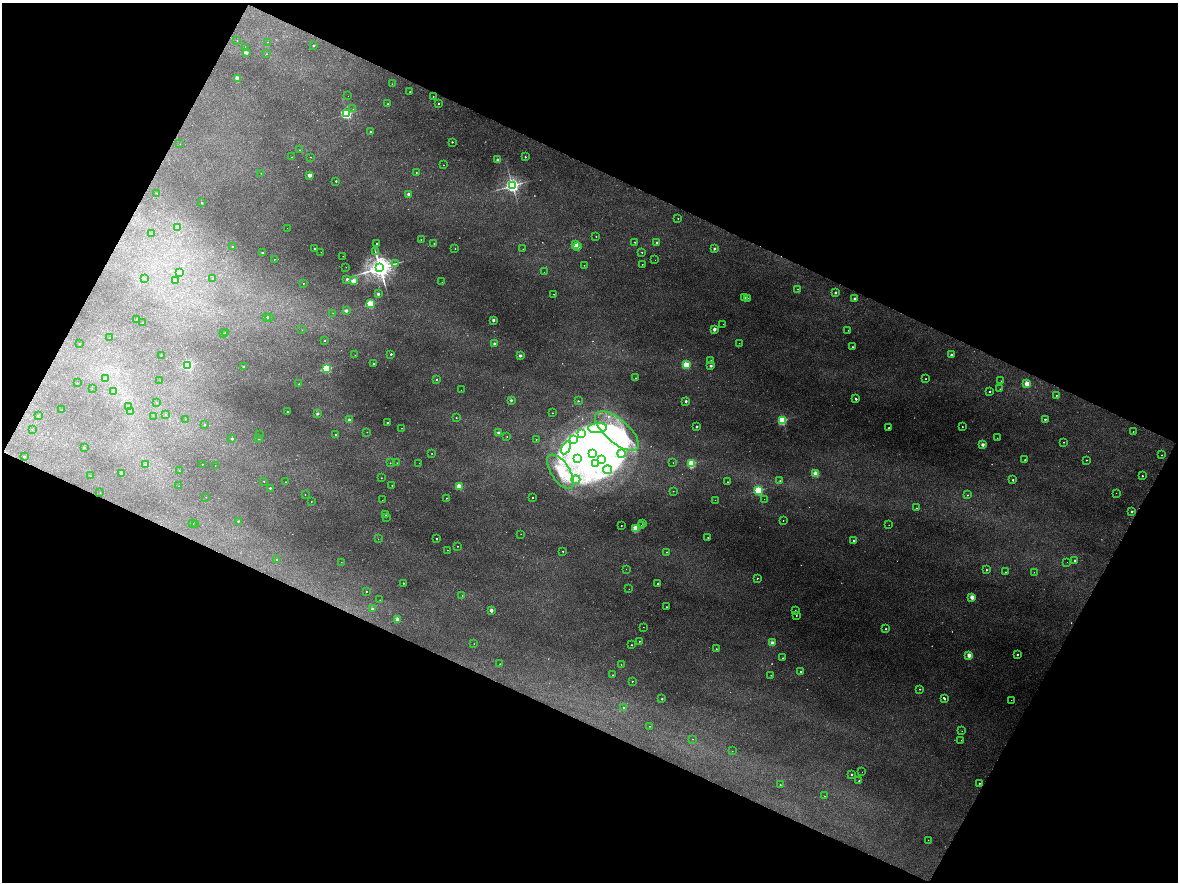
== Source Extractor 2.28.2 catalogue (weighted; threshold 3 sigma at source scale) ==
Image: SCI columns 4-4706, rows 257-3775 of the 4707 x 4001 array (HDU 1 of 3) = the unmasked area's bounding box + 8 px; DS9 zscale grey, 4 x 4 block average (1 PNG px = mean of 4 x 4 image px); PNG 1180 x 884 px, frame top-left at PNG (2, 3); each listed source drawn as its Kron ellipse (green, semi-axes under 4 px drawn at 4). Shown black and unused: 50% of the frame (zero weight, under 3 of 4 exposures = <1% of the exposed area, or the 3 px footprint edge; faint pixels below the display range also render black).
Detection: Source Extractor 2.28.2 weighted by HDU 2 'WHT'. Background 0.0298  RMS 0.0061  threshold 0.0274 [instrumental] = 3 sigma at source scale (4.5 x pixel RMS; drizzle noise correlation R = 1.50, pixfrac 1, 0.0396/0.0396 arcsec/px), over >= 5 px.
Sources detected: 337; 31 too faint to see at this stretch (4 x 4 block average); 5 inside a brighter object's white glare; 1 long thin detection or spike segment (spike, bleed or trail) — neither listed nor drawn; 3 coinciding with a brighter row at this scale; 3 inside a brighter listed object's ellipse — not listed separately; the other 294 listed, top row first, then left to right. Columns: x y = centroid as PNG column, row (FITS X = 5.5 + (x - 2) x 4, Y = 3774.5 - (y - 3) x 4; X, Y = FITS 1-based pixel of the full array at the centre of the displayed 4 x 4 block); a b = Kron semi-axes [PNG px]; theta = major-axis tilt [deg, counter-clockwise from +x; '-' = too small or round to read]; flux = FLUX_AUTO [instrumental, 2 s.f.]
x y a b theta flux
237 41 2 2 - 1.1
267 42 2 2 - 0.82
314 46 2 2 - 6.4
245 47 2 2 - 1.7
246 52 2 2 - 19
266 54 2 2 - 0.76
237 78 2 2 - 72
392 84 2 2 - 1.1
410 92 2 2 - 5.4
348 96 2 2 - 0.49
433 96 2 2 - 1.6
438 103 2 2 - 5.1
388 104 2 2 - 2.9
353 109 2 2 - 0.63
346 114 2 2 - 520
371 132 2 2 - 5.9
452 142 2 2 - 5.5
180 144 2 2 - 0.61
299 150 2 2 - 1.5
292 157 2 2 - 1.7
310 157 2 2 - 1.6
525 157 2 2 - 5.8
498 160 2 2 - 32
443 165 2 2 - 1.5
261 173 2 2 - 1.1
416 173 2 2 - 2.4
309 175 2 2 - 61
336 181 2 2 - 6
512 185 2 2 - 1400
157 193 2 2 - 1.2
409 194 2 2 - 41
202 203 2 2 - 6.3
678 218 2 2 - 3.1
177 227 2 2 - 48
287 228 2 2 - 0.54
151 234 2 2 - 6.4
596 236 2 2 - 2.2
421 240 2 2 - 1.8
635 242 2 2 - 3
657 242 2 2 - 11
377 243 2 2 - 7.4
434 243 2 2 - 1.4
576 245 2 2 - 120
577 246 2 2 - 44
233 247 2 2 - 6.2
314 249 2 2 - 7.4
455 249 2 2 - 1.9
523 249 2 2 - 1.2
714 249 2 2 - 16
262 252 2 2 - 9.7
321 252 2 2 - 1.1
375 252 2 2 - 1.9
642 252 2 2 - 3.6
343 256 2 2 - 1.1
274 259 2 2 - 2.6
655 260 2 2 - 0.63
396 263 3 2 - 1.9
642 264 2 2 - 1.4
584 265 2 2 - 1.4
346 267 2 2 - 0.66
380 268 4 3 - 4200
544 272 2 2 - 0.67
180 273 2 2 - 20
145 279 2 2 - 1.5
213 279 2 2 - 8.9
347 279 2 2 - 15
175 281 2 2 - 15
354 281 2 2 - 84
442 282 2 2 - 1.1
303 283 2 2 - 2.3
798 289 2 2 - 2
835 292 2 2 - 21
378 294 2 2 - 20
553 294 2 2 - 1.6
745 297 2 2 - 11
747 298 2 2 - 5
855 299 2 2 - 22
370 304 2 2 - 310
346 310 2 2 - 30
333 313 2 2 - 1.2
267 317 2 2 - 11
270 318 2 2 - 0.79
136 319 2 2 - 2
493 320 2 2 - 23
142 323 2 2 - 0.77
723 324 2 2 - 0.7
714 329 2 2 - 43
302 330 2 2 - 0.79
848 330 2 2 - 2
225 333 2 2 - 4.6
224 334 2 2 - 3.6
109 337 2 2 - 0.72
325 340 2 2 - 5.6
739 343 2 2 - 1.2
79 344 2 2 - 1.6
495 344 2 2 - 31
852 347 2 2 - 4
391 354 2 2 - 12
161 355 2 2 - 3.2
355 355 2 2 - 0.59
520 355 2 2 - 28
951 355 2 2 - 27
711 360 2 2 - 3.2
373 363 2 2 - 5.8
188 365 2 2 - 400
686 365 2 2 - 200
243 366 2 2 - 6.8
711 366 2 2 - 24
327 368 2 2 - 450
635 378 2 2 - 2.2
105 379 2 2 - 2.4
926 379 2 2 - 2.3
160 380 2 2 - 1.3
436 380 2 2 - 5.2
1001 381 2 2 - 1.3
77 383 2 2 - 1.4
299 384 2 2 - 1.6
1027 384 2 2 - 110
92 389 2 2 - 0.51
1000 389 2 2 - 2.5
461 390 2 2 - 0.5
114 391 2 2 - 22
990 391 2 2 - 3.3
1056 395 2 2 - 3
856 399 2 2 - 12
511 400 2 2 - 16
578 401 2 2 - 4.3
686 401 2 2 - 16
157 403 2 2 - 1.1
128 406 2 2 - 1.2
62 410 2 2 - 1.9
131 412 2 2 - 5.1
288 412 2 2 - 9.5
552 413 2 2 - 2.2
317 414 2 2 - 23
38 415 2 2 - 3.2
166 415 2 2 - 1.1
153 416 2 2 - 0.54
456 418 2 2 - 1.8
185 419 2 2 - 0.79
1045 419 2 2 - 12
349 420 2 2 - 32
782 420 2 2 - 440
387 422 2 2 - 8
204 424 2 2 - 3.8
697 426 2 2 - 15
962 427 2 2 - 3.8
402 428 2 2 - 0.94
597 428 9 5 4 30
889 428 2 2 - 2.2
32 429 2 2 - 1.5
617 431 27 12 -41 150
1133 431 2 2 - 1.4
367 432 2 2 - 0.97
499 433 2 2 - 41
582 433 2 2 - 2.8
260 435 2 2 - 1.3
336 435 2 2 - 7.2
507 436 2 2 - 1.2
997 438 2 2 - 0.96
232 439 2 2 - 8.7
259 439 2 2 - 7
536 439 2 2 - 1.6
573 439 2 2 - 2
1064 442 2 2 - 2.2
983 444 2 2 - 43
84 448 2 2 - 3
566 448 7 3 61 15
432 453 2 2 - 1.3
592 454 3 3 - 2700
621 454 4 2 - 6.6
1161 455 2 2 - 1.9
24 457 2 2 - 7.4
577 458 3 2 - 2.7
601 460 2 2 - 1.6
1025 460 2 2 - 3.7
1086 460 2 2 - 3.2
390 463 2 2 - 2.2
397 463 2 2 - 1.1
419 463 2 2 - 0.89
595 463 2 2 - 0.84
673 463 2 2 - 1.5
202 464 2 2 - 2.9
691 464 2 2 - 260
146 465 2 2 - 7.9
215 465 2 2 - 1.1
607 470 4 2 - 6.9
179 471 2 2 - 1.9
561 472 19 9 -57 86
121 473 2 2 - 24
816 473 2 2 - 130
90 476 2 2 - 0.7
1142 476 2 2 - 3.1
381 478 2 2 - 1.8
576 479 4 2 - 6.9
1013 480 2 2 - 7.4
264 481 2 2 - 3.5
780 481 2 2 - 1.8
285 482 2 2 - 1.7
727 482 2 2 - 3.3
392 485 2 2 - 2.7
179 486 2 2 - 1
459 486 2 2 - 100
270 488 2 2 - 12
758 490 2 2 - 460
673 491 2 2 - 1.1
100 493 2 2 - 0.61
1116 493 2 2 - 0.78
305 495 2 2 - 0.78
968 495 2 2 - 2
206 497 2 2 - 1.6
533 497 2 2 - 5.6
446 498 2 2 - 1.8
764 499 2 2 - 0.8
382 500 2 2 - 0.67
715 500 2 2 - 0.67
311 502 2 2 - 1.5
916 508 2 2 - 2.4
1132 511 2 2 - 13
386 515 2 2 - 1.3
386 517 2 2 - 0.72
783 520 2 2 - 1.1
238 521 2 2 - 4.7
192 524 2 2 - 1.2
643 524 2 2 - 1.6
196 525 2 2 - 1.4
621 525 2 2 - 1.6
641 525 2 2 - 1.6
889 525 2 2 - 0.81
636 528 2 2 - 210
521 534 2 2 - 1.1
708 538 2 2 - 1.8
378 539 2 2 - 0.72
436 539 2 2 - 3.9
854 541 2 2 - 13
457 546 2 2 - 1.6
447 550 2 2 - 2
563 551 2 2 - 3.7
667 552 2 2 - 1.8
276 560 2 2 - 6.7
1075 561 2 2 - 12
341 562 2 2 - 1.2
1067 562 2 2 - 0.57
626 569 2 2 - 0.72
986 570 2 2 - 5.7
1006 572 2 2 - 2.3
1034 572 2 2 - 1.4
757 578 2 2 - 2.9
403 583 2 2 - 6.8
658 584 2 2 - 8.1
629 589 2 2 - 0.66
366 591 2 2 - 2.5
462 596 2 2 - 1.1
972 597 2 2 - 73
380 600 2 2 - 0.9
666 607 2 2 - 2.4
372 609 2 2 - 19
491 610 2 2 - 43
795 610 2 2 - 2.9
796 615 2 2 - 2.4
397 619 2 2 - 60
643 627 2 2 - 0.88
886 629 2 2 - 6.3
639 641 2 2 - 3.4
772 643 2 2 - 60
474 644 2 2 - 0.93
632 645 2 2 - 3.3
716 649 2 2 - 1.8
969 655 2 2 - 66
1017 655 2 2 - 6.8
783 658 2 2 - 1.9
500 664 2 2 - 2.1
621 665 2 2 - 1.4
800 671 2 2 - 3.3
613 675 2 2 - 2.1
771 675 2 2 - 1
632 681 2 2 - 4.4
920 689 2 2 - 3.4
662 699 2 2 - 9.3
945 699 2 2 - 6.8
1011 700 2 2 - 0.79
623 708 2 2 - 3.7
649 726 2 2 - 1.7
962 731 2 2 - 0.98
693 739 2 2 - 1
961 740 2 2 - 1.1
732 751 2 2 - 0.63
862 772 2 2 - 0.89
852 774 2 2 - 5.1
859 781 2 2 - 3.1
979 783 2 2 - 2.3
780 785 2 2 - 3.3
825 796 2 2 - 1.4
928 840 2 2 - 0.84
Diffuse or blended objects may show on this block-average render without a row.